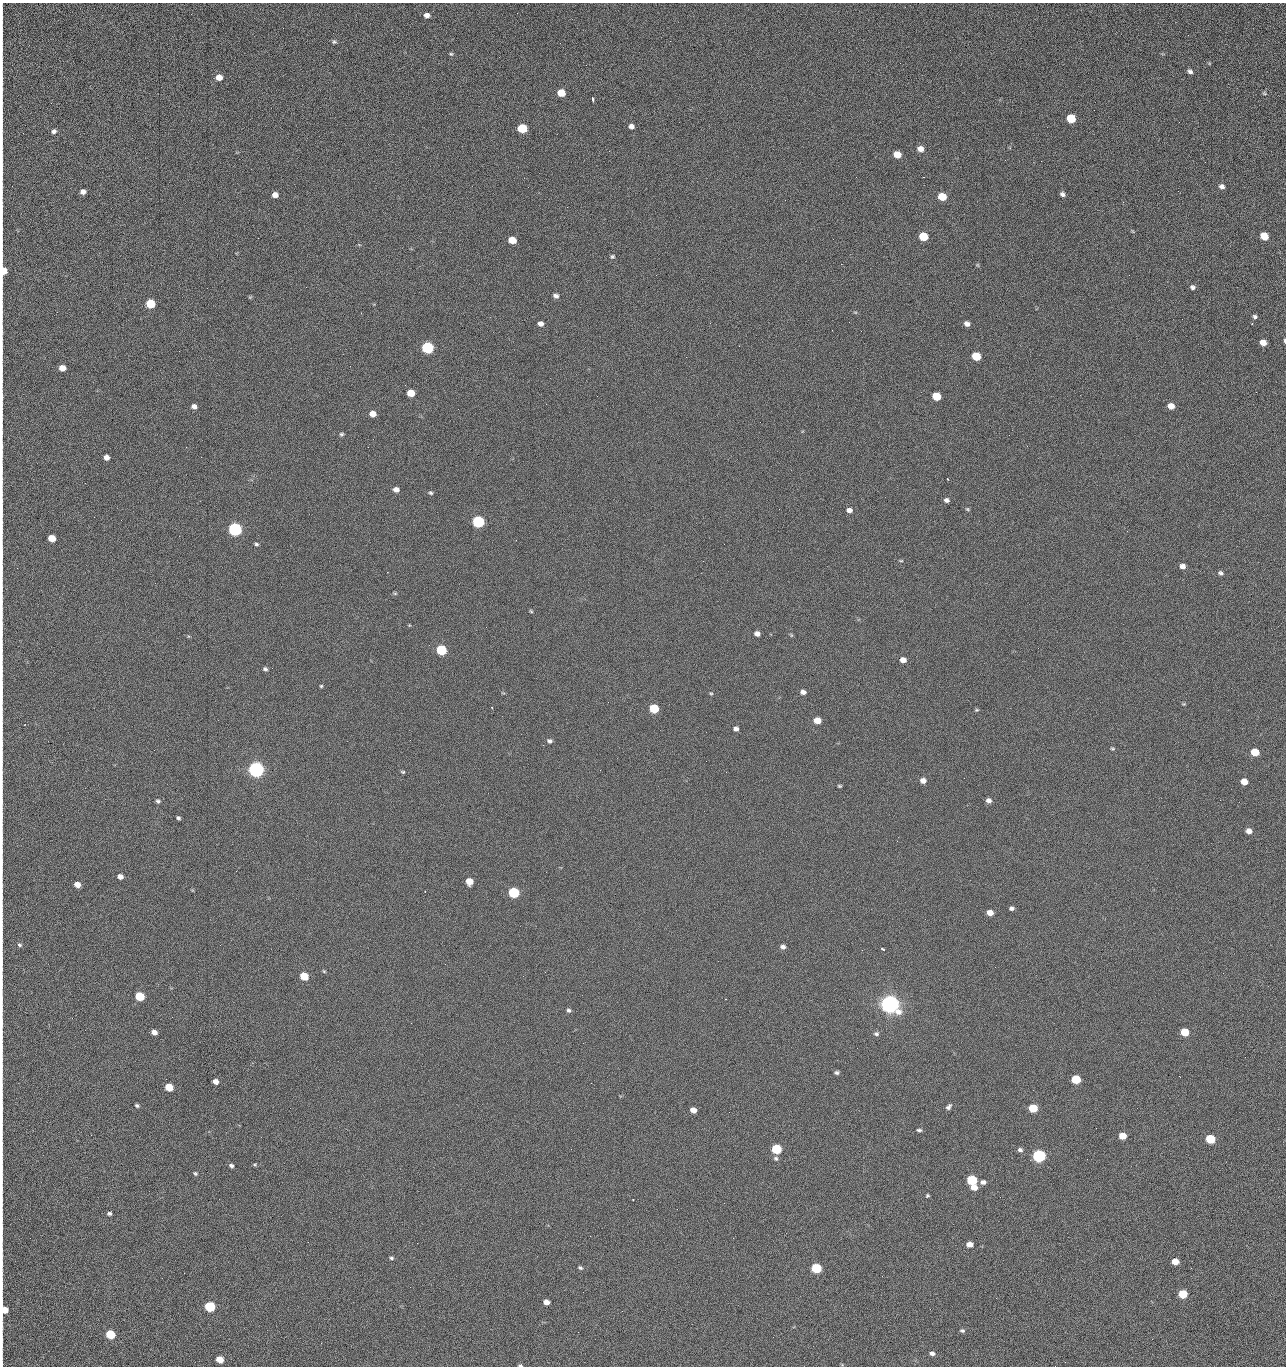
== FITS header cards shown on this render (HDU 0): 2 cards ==
NAXIS1  =                 1284 /fastest changing axis
NAXIS2  =                 1364 /next to fastest changing axis

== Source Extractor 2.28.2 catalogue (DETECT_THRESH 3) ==
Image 1284 x 1364 px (HDU 0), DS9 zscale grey, 1 PNG px = 1 image px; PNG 1288 x 1368 px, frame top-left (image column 1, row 1364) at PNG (2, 3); no overlay
Background 126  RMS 15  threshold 43.5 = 3 sigma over >= 5 px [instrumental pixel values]
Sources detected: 210; all 210 listed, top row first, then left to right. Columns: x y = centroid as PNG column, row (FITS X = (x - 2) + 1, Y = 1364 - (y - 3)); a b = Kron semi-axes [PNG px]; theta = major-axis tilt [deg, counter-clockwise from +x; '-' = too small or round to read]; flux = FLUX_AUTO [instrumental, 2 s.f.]
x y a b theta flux
427 15 6 5 - 4.6e+03
2 22 10 2 90 1.9e+03
1188 35 2 2 - 1.2e+03
2 41 12 2 90 2.3e+03
670 41 2 2 - 2.4e+03
334 42 6 6 - 1.8e+03
451 54 5 5 - 1.3e+03
1190 71 6 4 -32 2.8e+03
219 77 6 6 - 8.6e+03
2 79 19 2 90 2.8e+03
561 93 6 5 - 2.3e+04
1264 93 6 4 -19 1.3e+03
593 99 5 3 - 2.1e+03
1071 118 6 5 - 4.4e+04
1179 122 2 2 - 1.2e+03
631 126 5 5 - 3.6e+03
522 128 6 5 - 5.3e+04
54 131 5 4 - 2.9e+03
23 133 2 2 - 4.0e+02
2 140 13 2 90 2.1e+03
920 149 7 6 - 7.0e+03
897 155 6 5 - 1.6e+04
1005 160 2 2 - 1.5e+03
1041 161 2 2 - 1.9e+03
2 166 17 2 90 2.6e+03
856 177 2 2 - 2.3e+03
923 177 2 2 - 3.0e+04
2 185 8 2 90 1.2e+03
1222 186 6 5 - 3.5e+03
83 192 5 4 - 4.8e+03
1062 194 6 4 -33 2.8e+03
275 195 6 5 - 5.9e+03
942 197 6 5 - 2.8e+04
1123 202 3 2 - 1.1e+03
923 236 6 5 - 4.1e+04
1264 236 6 5 - 2.5e+04
512 240 6 5 - 2.0e+04
612 256 6 5 - 1.6e+03
841 264 2 2 - 2.7e+04
977 265 5 4 - 1.1e+03
3 271 8 4 86 2.0e+04
656 275 2 2 - 5.6e+02
306 287 3 2 - 7.0e+02
1193 287 6 5 - 2.6e+03
556 296 7 5 -18 3.4e+03
250 297 5 4 - 1.0e+03
150 304 6 5 - 5.0e+04
855 312 6 3 -18 1.1e+03
1255 317 5 4 - 2.1e+03
849 322 2 2 - 8.6e+02
710 323 2 2 - 3.6e+03
541 324 6 5 - 4.8e+03
967 324 6 5 - 4.2e+03
2 332 9 2 90 1.5e+03
1285 340 5 2 - 1.3e+03
1263 343 6 5 - 9.8e+03
739 346 2 2 - 5.0e+02
427 348 6 6 - 1.6e+05
2 352 11 2 90 1.9e+03
976 356 6 5 - 3.9e+04
350 366 2 2 - 3.4e+03
62 368 5 5 - 1.1e+04
2 380 10 2 90 1.4e+03
1256 392 2 2 - 1.6e+03
411 393 6 5 - 2.0e+04
936 396 6 5 - 3.3e+04
2 397 9 2 -89 2.2e+03
194 406 6 5 - 4.6e+03
1171 406 6 5 - 9.6e+03
373 414 5 5 - 9.2e+03
341 434 5 5 - 1.7e+03
1009 435 2 2 - 1.3e+03
2 446 11 2 90 1.8e+03
1027 446 2 2 - 5.4e+02
186 447 2 2 - 2.9e+03
106 457 5 5 - 5.9e+03
947 479 2 2 - 7.0e+02
85 483 2 2 - 9.6e+02
396 489 6 5 - 5.3e+03
431 493 6 5 - 1.8e+03
946 500 6 5 - 3.3e+03
779 509 2 2 - 4.2e+02
967 509 6 4 -27 1.3e+03
849 510 6 5 - 4.7e+03
478 522 6 6 - 2.0e+05
235 529 6 6 - 3.2e+05
52 538 6 5 - 1.9e+04
516 540 2 2 - 5.2e+02
256 544 5 4 - 1.7e+03
2 553 20 2 90 3.2e+03
901 561 5 3 - 1.0e+03
1182 566 6 5 - 5.3e+03
17 568 2 2 - 3.8e+02
1221 573 7 5 -29 2.4e+03
395 593 6 4 0 1.3e+03
531 611 5 4 - 1.1e+03
409 625 5 3 - 7.7e+02
757 634 5 4 - 4.9e+03
791 635 7 4 -54 1.2e+03
441 650 6 5 - 9.1e+04
903 660 6 5 - 7.0e+03
265 669 6 5 - 2.1e+03
321 686 4 4 - 1.2e+03
803 692 6 5 - 4.2e+03
711 693 5 4 - 1.2e+03
1184 704 5 4 - 1.0e+03
491 707 3 2 - 1.6e+03
654 708 6 5 - 5.3e+04
977 710 6 4 18 1.3e+03
817 720 6 5 - 1.5e+04
25 724 2 2 - 5.5e+02
736 729 5 4 - 3.6e+03
549 741 5 5 - 2.6e+03
543 745 2 2 - 3.6e+03
1112 749 5 5 - 1.2e+03
1255 752 6 5 - 2.7e+04
706 761 2 2 - 2.1e+03
256 769 6 6 - 7.2e+05
600 770 2 2 - 4.1e+02
403 772 6 4 -13 1.4e+03
726 772 2 2 - 2.6e+03
923 781 6 5 - 6.0e+03
1244 782 5 5 - 1.3e+04
839 786 4 3 - 1.2e+03
989 800 6 5 - 4.2e+03
158 801 5 4 - 1.9e+03
178 818 4 3 - 1.8e+03
1249 831 5 5 - 6.0e+03
2 838 15 2 90 2.3e+03
120 877 5 5 - 5.7e+03
469 881 6 5 - 1.4e+04
77 884 5 4 - 9.7e+03
514 892 6 5 - 1.2e+05
1012 908 5 4 - 2.7e+03
990 913 5 5 - 9.4e+03
20 945 6 5 - 1.9e+03
783 947 6 4 -14 3.5e+03
883 949 3 3 - 2.2e+03
324 971 5 4 - 1.2e+03
304 976 6 5 - 3.3e+04
523 976 2 2 - 2.2e+03
140 996 6 5 - 5.1e+04
890 1004 7 6 - 1.3e+06
569 1010 6 5 - 2.1e+03
2 1023 14 2 90 2.0e+03
411 1023 2 2 - 5.5e+03
154 1032 5 4 - 6.1e+03
1185 1032 6 5 - 2.9e+04
876 1034 6 5 - 2.3e+03
857 1048 2 2 - 1.3e+03
1245 1057 2 2 - 1.9e+03
837 1073 5 4 - 2.1e+03
1179 1076 2 2 - 2.7e+03
1076 1079 6 5 - 4.7e+04
215 1081 5 4 - 5.8e+03
169 1087 6 5 - 3.1e+04
137 1105 5 4 - 1.8e+03
949 1107 8 5 49 2.7e+03
2 1108 11 2 90 2.0e+03
1033 1108 6 5 - 4.4e+04
693 1110 5 4 - 8.7e+03
729 1112 2 2 - 9.2e+02
1096 1128 2 2 - 4.1e+02
919 1130 5 3 - 1.8e+03
91 1135 2 2 - 2.5e+03
1122 1136 6 5 - 1.7e+04
1210 1139 6 5 - 5.8e+04
776 1149 6 5 - 7.8e+04
1020 1150 7 5 -7 2.8e+03
1039 1156 6 5 - 2.8e+05
776 1158 7 6 - 2.3e+03
1087 1159 2 2 - 1.4e+03
1030 1160 3 3 - 1.3e+03
255 1164 5 4 - 1.3e+03
231 1165 5 4 - 2.6e+03
195 1173 5 4 - 1.6e+03
972 1180 6 5 - 8.5e+04
983 1182 6 5 - 3.9e+03
974 1187 6 5 - 9.5e+03
2 1190 11 2 90 1.6e+03
927 1196 4 3 - 1.3e+03
633 1199 2 2 - 6.9e+02
109 1213 5 4 - 2.1e+03
2 1227 11 2 90 1.9e+03
308 1242 2 2 - 1.9e+03
417 1243 2 2 - 5.5e+03
970 1244 6 4 1 8.8e+03
391 1258 5 4 - 1.7e+03
1175 1261 6 5 - 1.4e+04
2 1264 10 2 90 1.9e+03
580 1268 6 5 - 1.8e+03
816 1268 6 5 - 8.0e+04
2 1284 9 2 90 1.5e+03
583 1292 2 2 - 4.2e+02
1183 1294 6 5 - 4.6e+04
996 1298 2 2 - 2.9e+03
546 1302 5 4 - 7.8e+03
210 1307 6 5 - 1.0e+05
4 1310 8 5 -81 1.7e+04
622 1311 3 2 - 8.7e+02
962 1330 6 4 -10 2.0e+03
578 1332 2 2 - 3.6e+03
110 1334 6 5 - 5.3e+04
2 1339 17 2 90 3.1e+03
321 1343 3 2 - 1.1e+03
932 1353 6 4 -8 3.4e+03
220 1359 6 5 - 1.9e+04
2 1363 8 2 90 9.3e+02
520 1365 5 3 - 1.4e+03
1055 1366 2 2 - 2.1e+03
At the frame edge (FLAGS 8, measured only in part): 26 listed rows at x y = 2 22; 2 41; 2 79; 2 140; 2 166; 2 185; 3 271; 2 332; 1285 340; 2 352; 2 380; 2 397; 2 446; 2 553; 2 838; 2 1023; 2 1108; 2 1190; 2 1227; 2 1264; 2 1284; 4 1310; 2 1339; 2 1363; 520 1365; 1055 1366

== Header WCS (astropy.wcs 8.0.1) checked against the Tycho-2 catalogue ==
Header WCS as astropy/WCSLIB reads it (CRVAL/CRPIX/CD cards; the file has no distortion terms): RA---TAN/DEC--TAN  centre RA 15:41:40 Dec +52:00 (235.42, +51.99 deg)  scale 1.26 arcsec/px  FOV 26.9' x 28.5'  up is +92 deg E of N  parity flipped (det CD > 0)
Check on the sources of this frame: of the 60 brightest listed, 10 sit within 2.0 arcsec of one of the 11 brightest Tycho-2 stars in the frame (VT <= 12.29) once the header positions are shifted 0.71 arcsec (0.38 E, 0.60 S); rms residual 1.04 arcsec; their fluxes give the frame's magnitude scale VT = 24.51 - 2.5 log10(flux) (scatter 0.29 mag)
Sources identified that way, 10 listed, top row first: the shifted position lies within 2.0 arcsec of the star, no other Tycho-2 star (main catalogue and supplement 1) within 4.0 arcsec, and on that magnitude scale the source's flux lands within +1.5 / -3 mag of the star's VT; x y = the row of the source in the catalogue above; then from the Tycho-2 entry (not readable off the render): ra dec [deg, ICRS J2000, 3 dp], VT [Tycho-2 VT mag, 2 dp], TYC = Tycho-2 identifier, HIP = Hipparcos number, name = IAU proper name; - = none
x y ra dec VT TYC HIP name
427 348 235.614 +52.064 11.61 3489-1132-1 - -
478 522 235.514 +52.049 11.19 3489-1407-1 - -
235 529 235.515 +52.133 11.12 3489-1380-1 - -
256 769 235.378 +52.130 9.31 3489-1322-1 76850 -
514 892 235.303 +52.042 11.52 3489-958-1 - -
890 1004 235.232 +51.912 9.59 3489-824-1 - -
1039 1156 235.143 +51.862 10.97 3489-1016-1 - -
972 1180 235.131 +51.886 12.29 3489-908-1 - -
816 1268 235.084 +51.941 11.45 3489-1346-1 - -
210 1307 235.075 +52.152 11.74 3489-912-1 - -